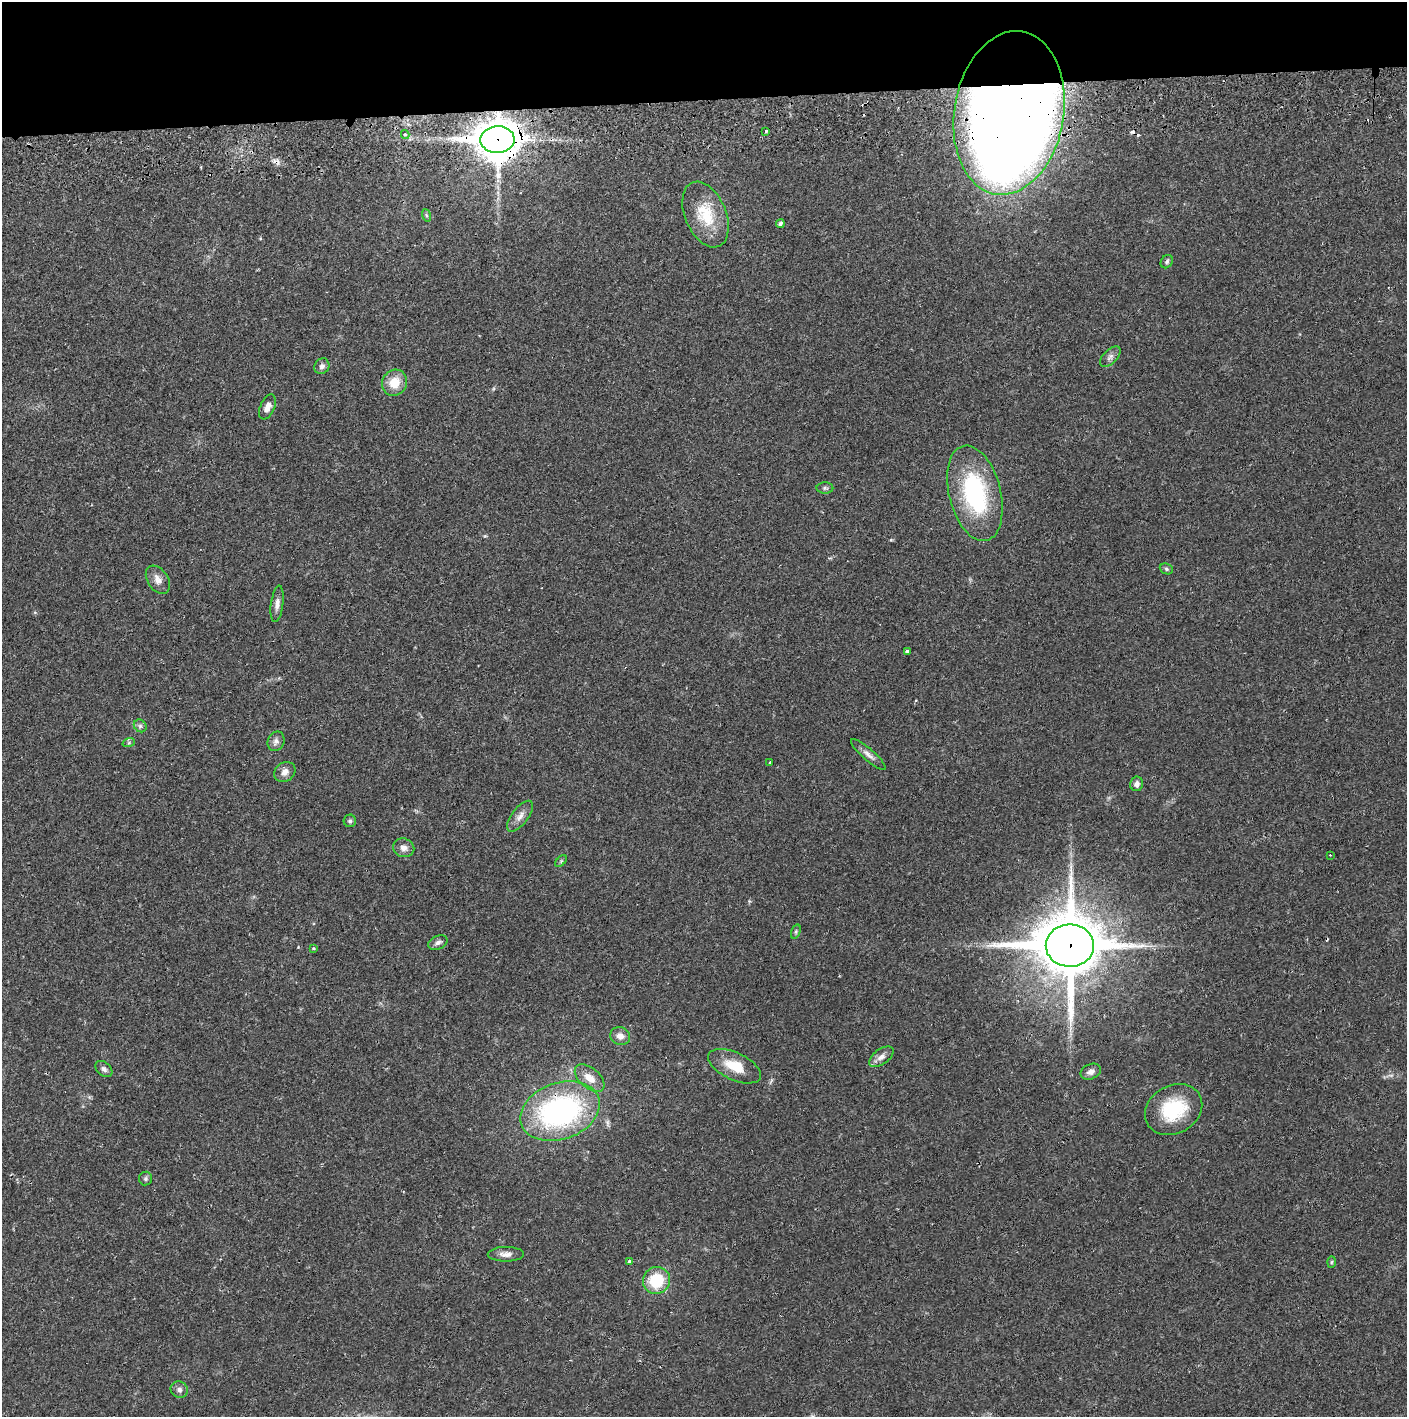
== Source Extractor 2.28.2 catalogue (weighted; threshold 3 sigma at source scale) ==
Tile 2 of 3 x 3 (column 2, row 1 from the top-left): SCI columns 1410-2814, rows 2886-4300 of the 4227 x 4359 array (HDU 1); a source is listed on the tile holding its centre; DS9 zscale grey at full resolution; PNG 1409 x 1419 px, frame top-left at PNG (2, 2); each listed source drawn as its Kron ellipse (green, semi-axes under 4 px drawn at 4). Shown black and unused: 7% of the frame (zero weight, under 2 of 3 exposures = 3% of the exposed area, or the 3 px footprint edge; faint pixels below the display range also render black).
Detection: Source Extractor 2.28.2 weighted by HDU 2 'WHT'; one run over the whole footprint, this tile lists its part. Background 0.0223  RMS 0.0035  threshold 0.0157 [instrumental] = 3 sigma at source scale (4.5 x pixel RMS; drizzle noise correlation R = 1.50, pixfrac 1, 0.05/0.05 arcsec/px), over >= 5 px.
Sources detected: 54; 6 cosmic-ray / hot-pixel residue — neither listed nor drawn; the other 48 listed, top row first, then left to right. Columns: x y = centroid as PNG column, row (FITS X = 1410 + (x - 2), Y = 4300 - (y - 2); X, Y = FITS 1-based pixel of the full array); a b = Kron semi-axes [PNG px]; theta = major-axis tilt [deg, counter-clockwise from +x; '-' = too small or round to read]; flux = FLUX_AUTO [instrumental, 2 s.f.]
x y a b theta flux
1009 113 82 55 80 1000
766 131 3 3 - 0.56
405 134 4 3 - 0.75
497 140 17 13 2 960
426 215 6 4 -71 0.51
705 215 34 20 -67 13
780 224 4 4 - 0.89
1167 262 7 5 55 0.76
1110 357 13 7 45 1.5
322 366 8 7 - 1.4
394 383 13 12 - 6.6
267 407 13 7 66 2.3
825 488 8 5 -1 0.78
975 493 49 26 -76 40
1166 569 7 5 -23 0.6
158 580 15 10 -55 2.8
277 604 18 6 82 1.9
907 651 4 3 - 1.1
140 726 7 5 -45 0.83
276 741 10 8 66 1.5
129 742 6 4 20 0.56
868 755 22 5 -41 2
770 762 4 2 - 0.3
285 772 11 9 38 2
1137 784 7 6 - 1.5
520 816 18 8 52 2.5
350 821 6 6 - 0.69
404 848 11 9 -21 2.1
1330 855 2 2 - 0.25
561 861 7 4 46 0.51
796 932 7 4 71 0.58
438 943 10 6 26 1.2
1070 946 24 21 0 2400
313 948 4 3 - 0.5
620 1036 10 8 -17 2.1
881 1057 14 7 36 2.1
734 1066 28 13 -25 8.3
104 1069 10 6 -42 1.1
1091 1072 10 7 24 1.7
590 1078 17 10 -41 3.9
1174 1109 30 24 29 19
560 1111 41 28 19 76
145 1179 7 6 - 0.74
506 1254 18 7 1 2.2
629 1261 4 3 - 0.96
1331 1262 6 4 88 0.45
656 1280 14 13 - 14
179 1390 9 8 - 1.3
Overlapping masked pixels (flux is a lower limit): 4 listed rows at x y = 1009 113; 497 140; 1070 946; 560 1111